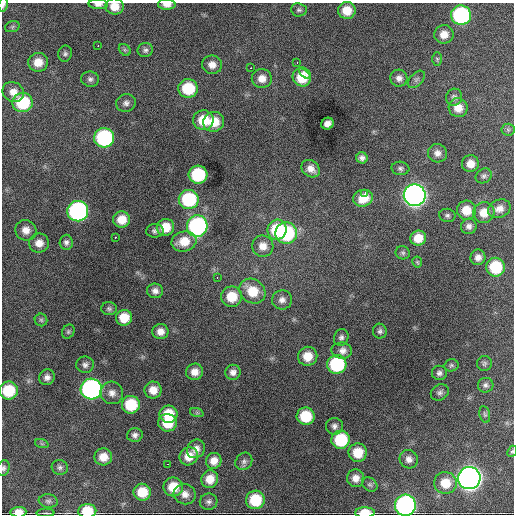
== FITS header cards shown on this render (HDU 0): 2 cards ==
NAXIS1  =                  512 / Axis length
NAXIS2  =                  512 / Axis length

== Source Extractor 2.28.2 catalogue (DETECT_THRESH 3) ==
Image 512 x 512 px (HDU 0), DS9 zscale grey, 1 PNG px = 1 image px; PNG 516 x 516 px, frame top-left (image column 1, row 512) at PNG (2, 3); each listed source drawn as its Kron ellipse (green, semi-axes under 4 px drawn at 4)
Background 2390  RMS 47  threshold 140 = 3 sigma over >= 5 px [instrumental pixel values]
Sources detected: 134; all 134 listed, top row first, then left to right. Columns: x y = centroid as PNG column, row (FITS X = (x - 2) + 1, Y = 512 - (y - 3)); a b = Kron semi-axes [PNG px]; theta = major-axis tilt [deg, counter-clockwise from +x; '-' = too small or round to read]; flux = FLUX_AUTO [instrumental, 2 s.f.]
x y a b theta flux
98 4 9 5 -1 1.4e+04
167 4 9 5 -2 2.0e+04
3 5 7 4 78 9.4e+03
115 6 9 8 - 4.1e+04
299 10 8 6 -5 7.6e+03
347 10 9 8 - 5.1e+04
461 15 10 9 - 4.4e+05
12 27 7 5 19 7.0e+03
444 34 9 9 - 3.3e+04
98 45 3 2 - 4.6e+03
125 50 7 5 -44 6.5e+03
145 50 8 7 - 9.3e+03
65 54 8 7 - 8.6e+03
437 59 7 5 -89 5.4e+03
38 62 10 9 - 4.3e+04
297 62 3 2 - 4.7e+03
212 65 10 9 - 2.6e+04
250 68 3 2 - 7.1e+03
305 73 7 3 -41 2.1e+04
302 77 9 8 - 8.3e+04
262 78 10 9 - 3.0e+04
399 78 8 8 - 1.6e+04
90 79 9 7 -8 1.1e+04
416 79 10 6 45 9.2e+03
188 88 9 9 - 1.3e+05
13 92 11 9 -31 2.9e+04
454 97 8 8 - 1.1e+04
23 102 10 9 - 1.7e+05
126 103 10 9 - 1.4e+04
458 108 10 9 - 3.8e+04
203 120 10 10 - 8.1e+04
214 122 10 10 - 6.3e+04
327 124 6 5 - 1.9e+04
508 130 6 6 - 6.9e+03
104 138 10 9 - 4.0e+05
437 153 9 9 - 1.9e+04
362 158 6 5 - 1.1e+04
470 164 8 8 - 3.1e+04
400 168 9 6 -5 8.5e+03
311 169 10 8 -36 2.4e+04
198 175 9 9 - 2.1e+05
484 176 8 7 - 9.5e+03
365 194 3 2 - 9.3e+03
415 195 11 11 - 2.3e+06
363 198 10 8 15 4.8e+04
189 199 10 9 - 2.3e+05
499 209 11 9 23 2.4e+04
466 210 9 9 - 5.1e+04
78 211 10 10 - 7.0e+05
484 213 10 10 - 4.3e+04
447 215 8 6 -10 8.3e+03
122 220 8 8 - 4.7e+04
197 226 11 10 - 5.3e+05
469 226 8 7 - 1.3e+04
165 227 9 8 - 6.0e+04
26 230 11 10 - 2.7e+04
277 230 10 9 - 1.5e+05
155 231 9 7 3 9.9e+03
286 233 11 10 - 3.0e+05
115 237 3 2 - 4.3e+03
418 238 8 7 - 4.7e+04
184 241 12 10 13 6.0e+04
66 242 7 6 - 1.1e+04
39 243 10 9 - 2.9e+04
263 246 10 10 - 3.1e+04
403 253 7 6 - 6.7e+03
478 257 8 7 - 1.8e+04
417 262 5 5 - 4.0e+03
496 267 9 9 - 1.5e+05
217 278 3 2 - 8.8e+03
155 291 8 7 - 1.5e+04
252 291 14 11 -37 8.3e+04
232 297 10 10 - 7.8e+04
282 300 10 9 - 1.8e+04
109 309 8 6 -4 7.5e+03
124 318 8 8 - 6.0e+04
41 320 6 6 - 6.7e+03
380 331 7 7 - 9.0e+03
68 332 7 6 - 5.7e+03
160 332 8 7 - 2.3e+04
341 338 8 7 - 1.0e+04
342 351 10 8 -2 2.4e+04
308 356 10 9 - 4.9e+04
484 363 7 7 - 7.2e+03
337 364 9 9 - 2.6e+05
85 365 9 8 - 1.2e+04
451 365 7 6 - 6.5e+03
195 372 8 8 - 2.8e+04
233 372 7 7 - 1.5e+04
439 373 7 7 - 1.1e+04
47 377 8 7 - 1.6e+04
486 385 7 7 - 9.5e+03
91 389 10 10 - 9.2e+05
153 390 8 8 - 3.4e+04
8 391 9 9 - 1.2e+05
440 392 9 7 32 1.1e+04
112 393 11 11 - 2.2e+04
131 405 9 9 - 1.2e+05
197 413 7 4 -18 5.0e+03
168 414 9 8 - 7.4e+04
485 414 8 5 -78 6.7e+03
306 416 9 8 - 1.1e+05
167 423 9 8 - 7.7e+04
334 426 8 8 - 1.2e+04
135 435 8 7 - 1.2e+04
341 440 9 9 - 1.5e+05
42 444 7 4 -19 5.6e+03
196 449 10 8 50 2.2e+04
512 451 6 4 67 4.4e+03
358 453 9 9 - 6.9e+04
189 456 10 8 38 4.3e+04
103 457 9 8 - 3.8e+04
409 459 9 9 - 1.9e+04
214 461 8 7 - 2.6e+04
244 461 9 8 - 1.1e+04
167 464 2 2 - 2.1e+03
60 467 8 7 - 8.9e+03
4 468 8 6 71 8.1e+03
356 478 9 8 - 2.5e+04
469 478 11 11 - 2.8e+06
210 479 9 8 - 4.0e+04
445 483 11 11 - 5.6e+04
370 485 8 6 -35 7.7e+03
173 487 10 9 - 6.5e+04
142 492 8 8 - 6.5e+04
185 494 11 10 - 2.4e+04
255 500 9 9 - 1.2e+05
48 501 9 6 -8 8.5e+03
209 502 9 8 - 1.1e+04
405 505 10 10 - 9.1e+05
87 511 9 7 3 7.5e+04
18 512 8 5 4 2.7e+04
46 513 9 2 1 4.5e+03
365 513 10 5 1 5.8e+04
At the frame edge (FLAGS 8, measured only in part): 11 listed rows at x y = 98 4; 167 4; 3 5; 115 6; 8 391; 512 451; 4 468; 405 505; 87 511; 18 512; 365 513